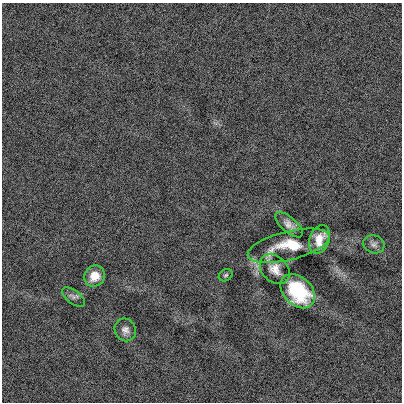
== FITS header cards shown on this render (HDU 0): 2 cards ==
NAXIS1  =                  400
NAXIS2  =                  400

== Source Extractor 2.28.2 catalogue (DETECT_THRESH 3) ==
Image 400 x 400 px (HDU 0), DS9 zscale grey, 1 PNG px = 1 image px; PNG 404 x 404 px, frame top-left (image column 1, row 400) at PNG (2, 3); each listed source drawn as its Kron ellipse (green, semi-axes under 4 px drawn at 4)
Background -0.00209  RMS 0.13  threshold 0.386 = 3 sigma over >= 5 px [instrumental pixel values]
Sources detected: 10; all 10 listed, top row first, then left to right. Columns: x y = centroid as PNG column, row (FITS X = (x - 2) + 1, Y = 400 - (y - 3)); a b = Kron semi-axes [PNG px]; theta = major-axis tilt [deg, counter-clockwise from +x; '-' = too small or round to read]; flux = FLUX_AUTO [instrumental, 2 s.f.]
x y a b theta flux
289 225 17 7 -41 65
319 239 15 10 69 120
374 244 11 9 -19 37
289 246 42 14 14 360
275 269 17 12 -45 87
226 275 7 5 32 16
95 276 11 10 - 120
298 291 20 14 -44 570
74 297 13 6 -36 34
125 330 11 10 - 52